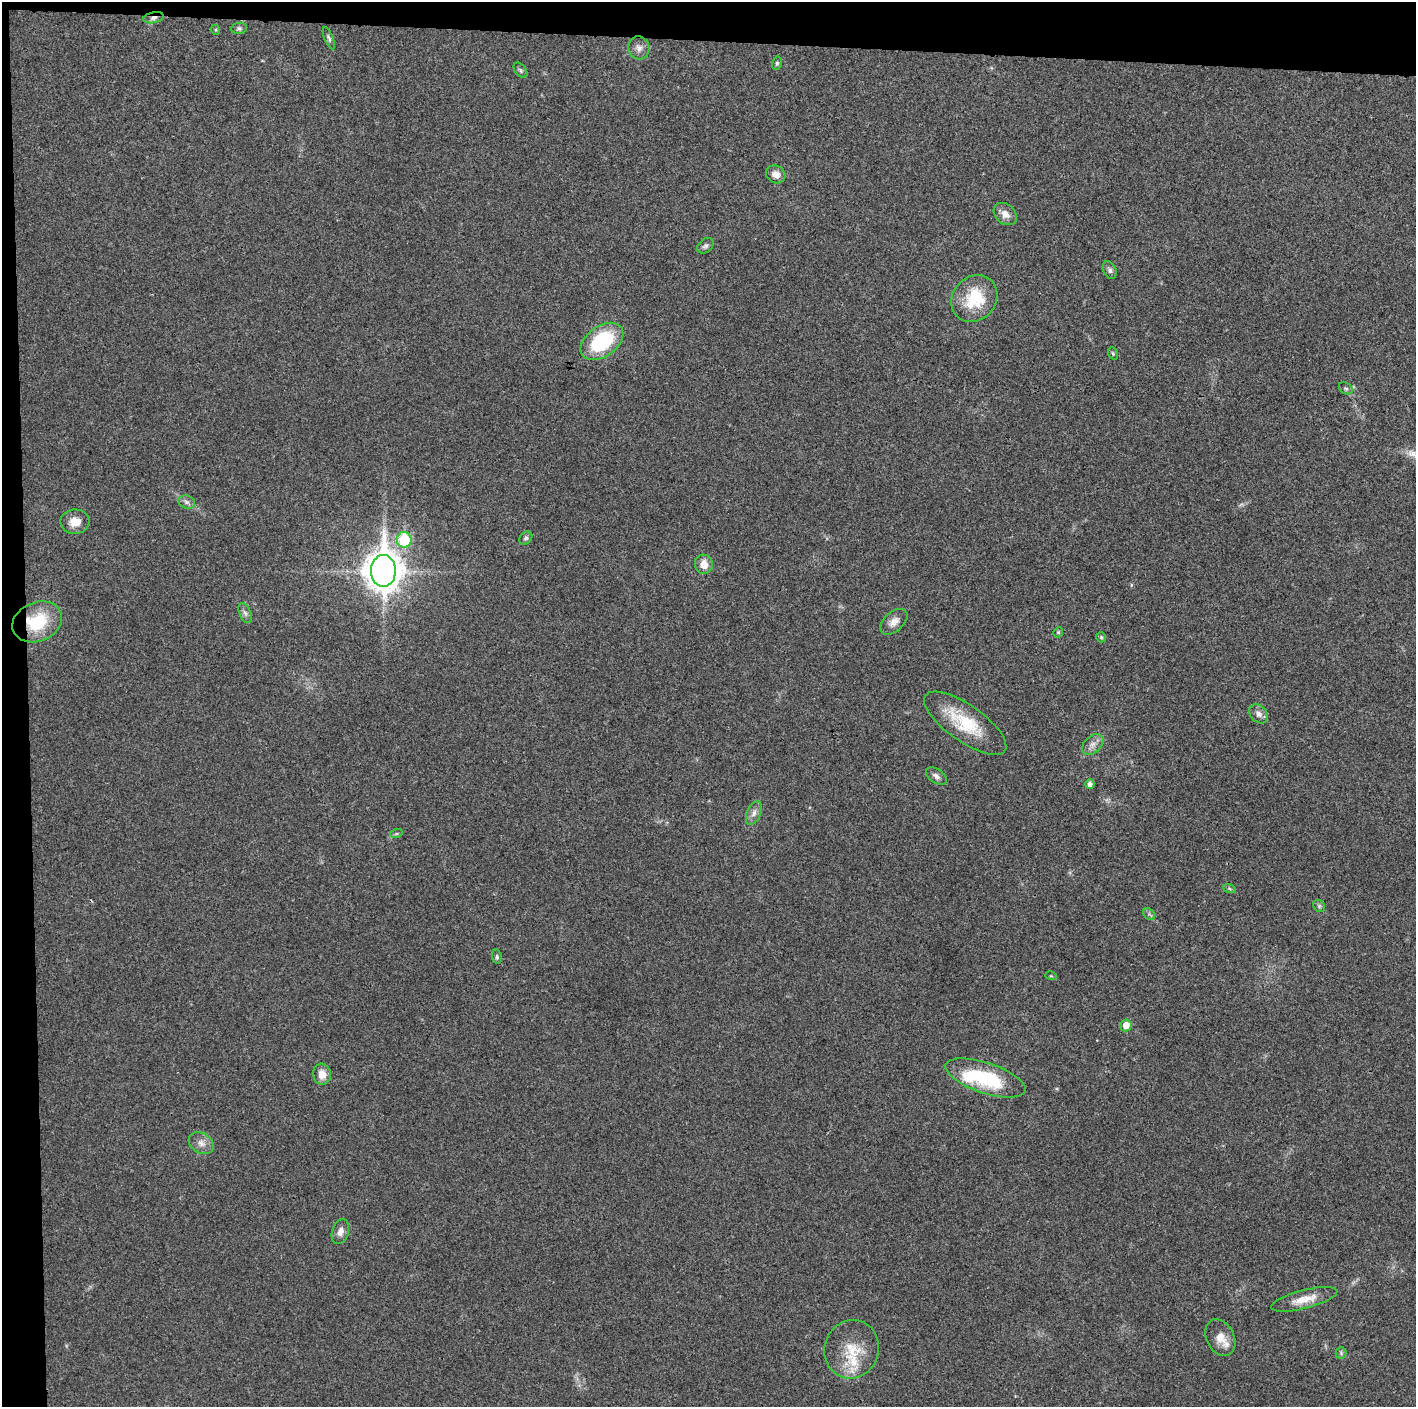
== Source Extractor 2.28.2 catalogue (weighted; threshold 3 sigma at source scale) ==
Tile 1 of 3 x 3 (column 1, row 1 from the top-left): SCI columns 1-1414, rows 2820-4224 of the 4242 x 4227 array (HDU 1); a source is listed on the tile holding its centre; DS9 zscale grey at full resolution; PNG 1418 x 1409 px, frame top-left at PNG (2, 2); each listed source drawn as its Kron ellipse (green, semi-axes under 4 px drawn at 4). Shown black and unused: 5% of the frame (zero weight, under 3 of 4 exposures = <1% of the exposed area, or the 3 px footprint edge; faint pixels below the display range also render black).
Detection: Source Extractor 2.28.2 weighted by HDU 2 'WHT'; one run over the whole footprint, this tile lists its part. Background 0.0191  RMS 0.0039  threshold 0.0175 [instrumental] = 3 sigma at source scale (4.5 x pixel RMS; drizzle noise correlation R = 1.50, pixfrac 1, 0.05/0.05 arcsec/px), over >= 5 px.
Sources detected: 49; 2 inside a brighter listed object's ellipse — not listed separately; the other 47 listed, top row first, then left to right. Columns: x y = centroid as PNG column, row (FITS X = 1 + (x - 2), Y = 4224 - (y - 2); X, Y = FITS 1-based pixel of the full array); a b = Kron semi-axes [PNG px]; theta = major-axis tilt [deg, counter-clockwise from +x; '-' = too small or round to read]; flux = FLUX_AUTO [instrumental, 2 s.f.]
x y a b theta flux
154 18 10 5 10 1.6
239 28 8 5 9 0.85
216 30 5 3 - 0.38
329 38 12 4 -68 0.95
639 48 11 10 - 2.5
777 63 6 5 - 0.65
520 70 9 5 -50 0.77
776 174 10 8 -29 3.1
1005 214 13 9 -40 3.4
705 246 9 6 41 1.1
1110 270 9 6 -66 1.2
974 298 25 21 49 18
602 341 24 15 36 29
1113 353 6 4 -69 0.58
1346 388 7 5 -32 0.79
187 502 8 6 -17 1.2
75 522 14 12 1 4.5
526 538 7 6 - 0.87
404 540 8 7 - 22
704 564 9 9 - 4.2
383 571 16 12 90 780
245 613 11 5 -66 1.3
37 622 25 19 22 18
894 622 16 9 42 3.2
1058 632 5 4 - 0.49
1101 637 5 5 - 0.58
1258 714 11 8 -47 2
965 723 48 18 -35 19
1093 744 12 8 42 2.5
936 776 12 7 -35 1.7
1090 784 5 4 - 1.6
754 813 12 7 68 2.1
396 834 6 4 18 0.56
1229 888 6 4 -20 0.51
1319 906 6 5 - 0.7
1149 914 6 5 - 0.79
497 957 7 5 -81 0.79
1051 976 6 3 -17 0.42
1126 1025 6 6 - 4.8
322 1074 10 9 - 3.8
985 1078 42 15 -18 30
201 1143 13 9 -31 2.8
340 1232 13 8 73 2.3
1304 1299 34 9 14 6.2
1220 1338 19 14 -63 5.2
852 1349 29 27 70 14
1341 1353 5 5 - 0.64
Overlapping masked pixels (flux is a lower limit): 2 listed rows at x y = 154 18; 37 622